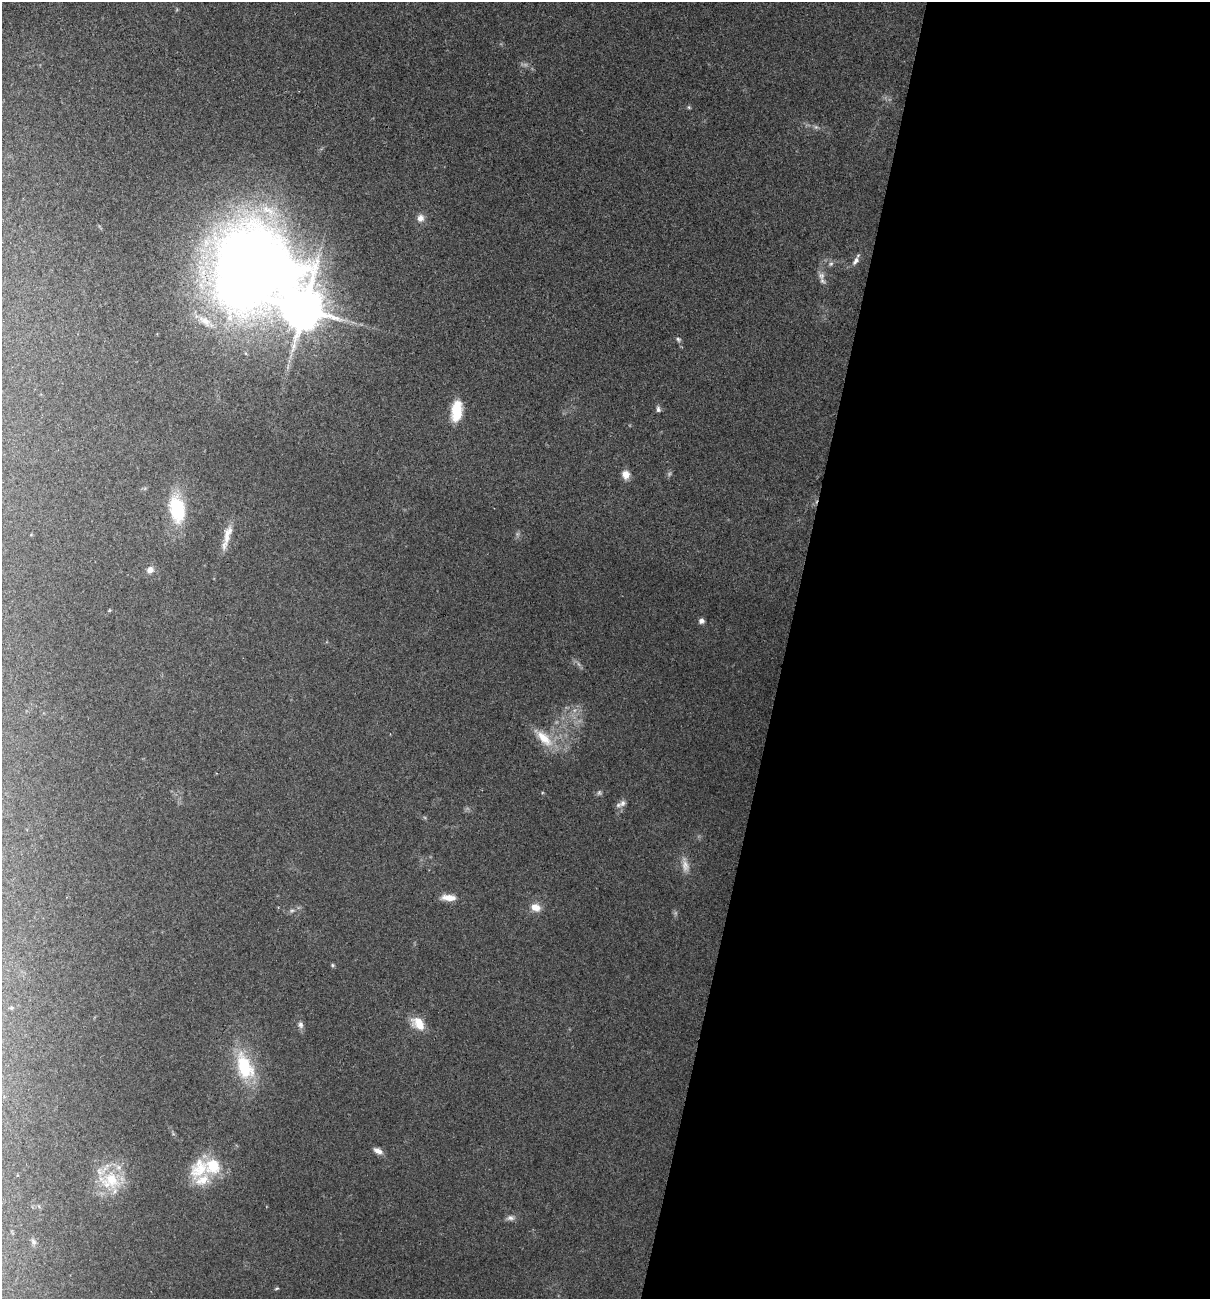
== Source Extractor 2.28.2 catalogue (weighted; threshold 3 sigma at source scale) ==
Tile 12 of 4 x 4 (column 4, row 3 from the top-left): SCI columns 3748-4955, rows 1298-2594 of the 5204 x 5188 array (HDU 1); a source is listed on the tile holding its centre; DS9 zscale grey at full resolution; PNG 1212 x 1301 px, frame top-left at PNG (2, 2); no overlay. Shown black and unused: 35% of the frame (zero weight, under 2 of 3 exposures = <1% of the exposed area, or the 3 px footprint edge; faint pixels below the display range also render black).
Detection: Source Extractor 2.28.2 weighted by HDU 2 'WHT'; one run over the whole footprint, this tile lists its part. Background 0.0979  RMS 0.0095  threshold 0.0429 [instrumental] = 3 sigma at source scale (4.5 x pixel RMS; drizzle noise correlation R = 1.50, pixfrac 1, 0.05/0.05 arcsec/px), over >= 5 px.
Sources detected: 38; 3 too faint to see at this stretch — not listed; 3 inside a brighter listed object's ellipse — not listed separately; the other 32 listed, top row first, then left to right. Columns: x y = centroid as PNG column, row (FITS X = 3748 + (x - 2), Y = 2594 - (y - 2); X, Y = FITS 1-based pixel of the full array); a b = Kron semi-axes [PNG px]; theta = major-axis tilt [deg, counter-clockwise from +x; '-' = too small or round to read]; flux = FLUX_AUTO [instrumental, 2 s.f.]
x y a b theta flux
689 107 5 4 - 1.2
420 218 9 8 - 6.1
855 261 12 6 57 4.2
831 264 7 5 22 2.2
249 268 82 69 -30 1400
821 276 10 9 - 5.1
304 309 10 10 - 3400
678 339 7 6 - 2
658 409 8 5 -85 2.7
456 411 25 12 83 25
626 475 10 9 - 7.4
177 509 31 17 -80 51
227 537 36 8 74 14
150 570 9 8 - 5.2
701 621 7 6 - 3.2
544 738 32 12 -44 23
599 793 7 6 - 2.1
623 803 10 8 41 4.7
685 865 23 9 -79 9
449 898 17 7 -4 10
536 907 12 9 -19 9.6
292 910 7 4 1 1.8
333 965 5 5 - 1.2
418 1023 18 12 -42 16
300 1025 9 7 -77 3.5
244 1066 32 17 -70 54
378 1151 11 6 -26 5.8
199 1169 32 22 58 35
110 1180 31 25 -6 45
510 1218 11 7 -2 3.7
33 1242 10 6 -54 2.8
277 1288 6 3 30 1.1